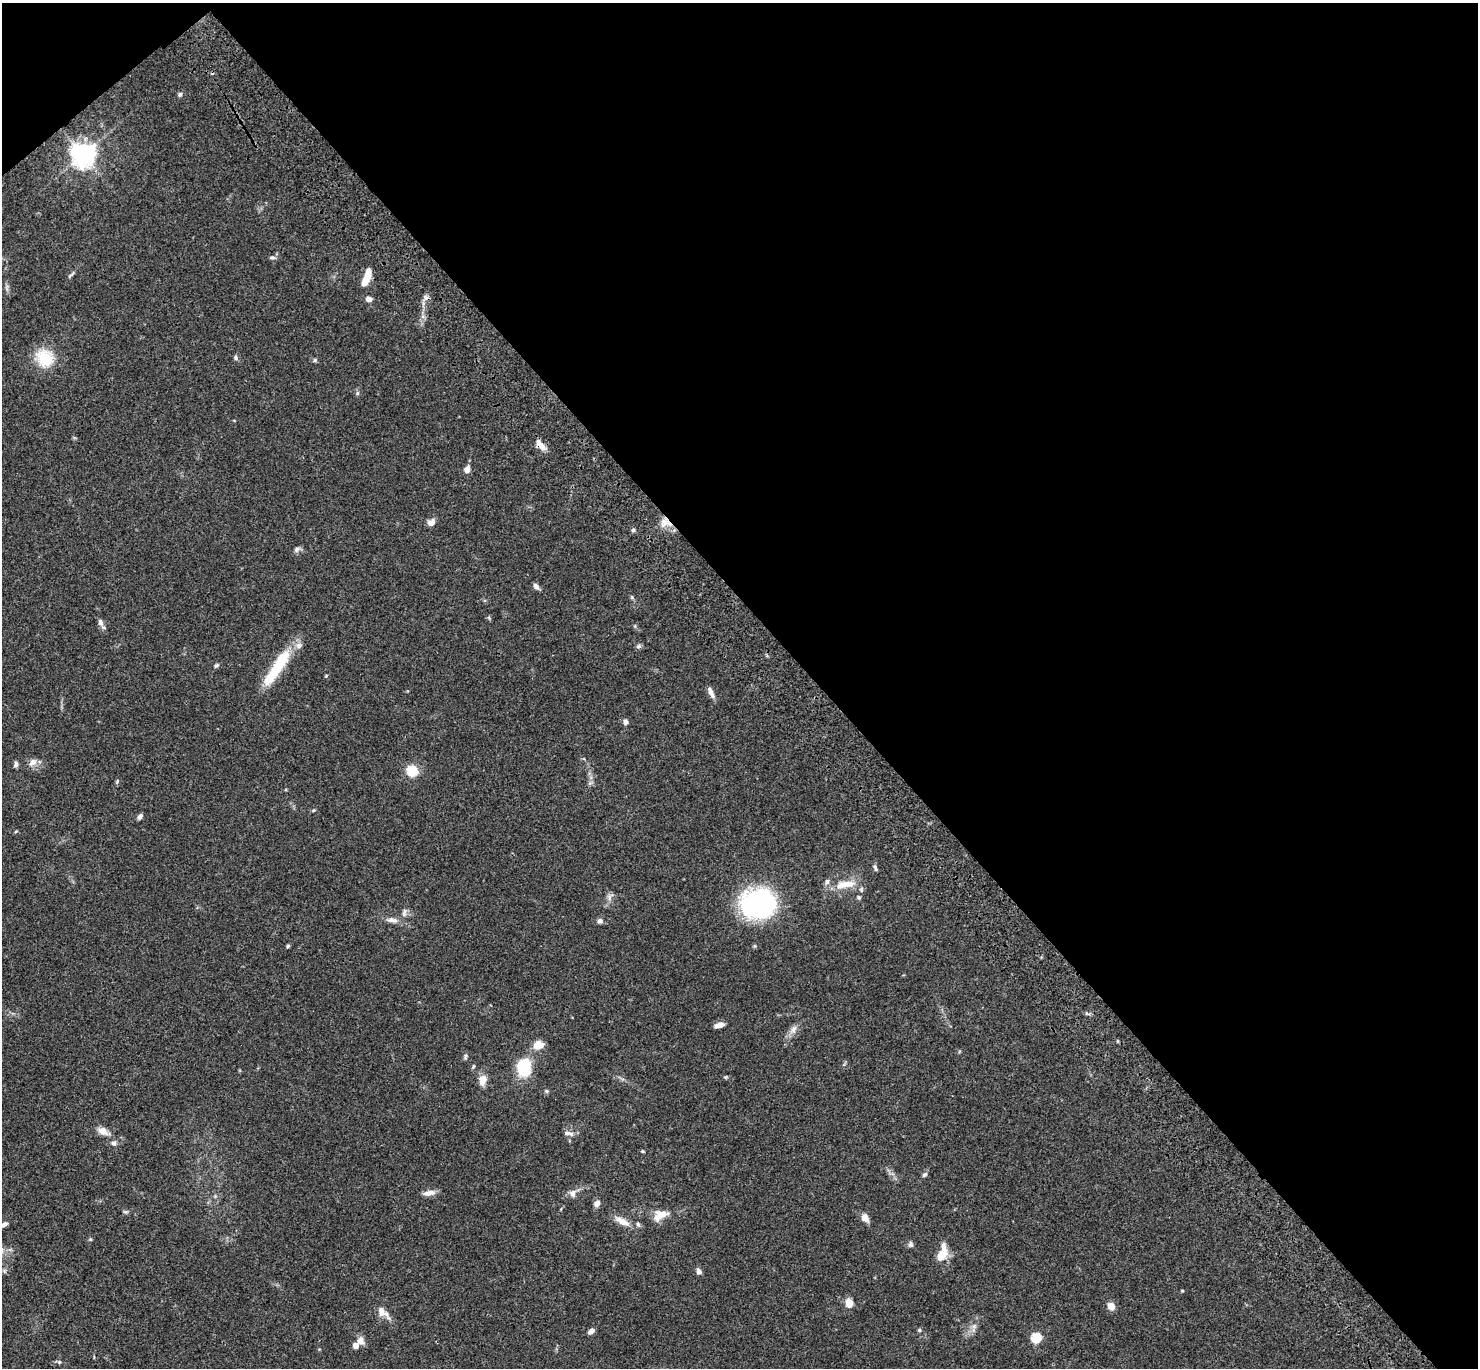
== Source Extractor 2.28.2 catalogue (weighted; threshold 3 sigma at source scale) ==
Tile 3 of 4 x 4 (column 3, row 1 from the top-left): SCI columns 3057-4532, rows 4480-5845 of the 6108 x 6088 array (HDU 1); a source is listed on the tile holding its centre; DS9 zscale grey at full resolution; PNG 1480 x 1370 px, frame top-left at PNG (2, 3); no overlay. Shown black and unused: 46% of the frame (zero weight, under 3 of 4 exposures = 6% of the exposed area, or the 3 px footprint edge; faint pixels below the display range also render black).
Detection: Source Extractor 2.28.2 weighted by HDU 2 'WHT'; one run over the whole footprint, this tile lists its part. Background 0.0604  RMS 0.0053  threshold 0.0237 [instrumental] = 3 sigma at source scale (4.5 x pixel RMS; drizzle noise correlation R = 1.50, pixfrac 1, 0.05/0.05 arcsec/px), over >= 5 px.
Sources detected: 81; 1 inside a brighter object's white glare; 1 cosmic-ray / hot-pixel residue — not listed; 5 inside a brighter listed object's ellipse — not listed separately; the other 74 listed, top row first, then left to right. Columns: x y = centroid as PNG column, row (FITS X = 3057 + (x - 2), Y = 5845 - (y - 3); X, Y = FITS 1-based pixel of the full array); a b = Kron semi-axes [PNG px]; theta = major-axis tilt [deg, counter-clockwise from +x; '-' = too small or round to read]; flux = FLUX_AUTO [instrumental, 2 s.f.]
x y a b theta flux
180 94 6 5 - 1
83 154 8 7 - 460
272 258 8 5 -5 1.2
70 275 12 3 40 0.95
366 278 20 7 71 8.4
425 297 7 4 -71 1.2
369 299 6 5 - 3
45 358 25 23 -51 15
236 358 6 5 - 1.1
315 360 5 5 - 0.78
357 393 6 4 71 0.74
540 445 15 7 -46 4.4
467 469 9 7 72 2.5
431 522 9 7 36 3
665 523 16 10 1 5.5
633 530 5 4 - 0.83
297 549 9 6 30 1.5
536 586 8 5 -51 2
632 597 6 4 -71 0.68
100 622 10 7 -71 2.2
638 646 7 5 44 1.1
279 664 48 12 59 24
216 665 6 4 46 0.85
711 692 13 5 -65 2.9
625 722 6 6 - 2.2
33 762 12 9 34 3
16 764 7 5 79 1.5
412 771 16 15 - 8.2
117 781 7 4 76 0.69
140 816 7 4 60 1.6
875 868 10 4 -76 1.1
845 884 30 10 10 9.9
610 897 12 7 53 2.2
859 898 5 5 - 0.82
757 903 29 23 12 97
404 913 13 5 78 2
392 920 15 7 -10 3.2
600 921 6 6 - 1.9
288 946 4 4 - 0.78
755 946 6 4 -71 0.58
719 1025 9 5 15 3.8
793 1029 12 8 69 2.8
538 1045 7 6 - 9.7
465 1056 9 4 89 0.9
473 1066 6 4 88 0.63
524 1068 19 13 -88 22
725 1077 5 4 - 0.57
482 1080 15 9 82 4.8
103 1131 10 7 -28 5
567 1133 9 6 -2 2.1
113 1143 7 6 - 1.5
643 1151 5 3 - 0.55
924 1175 7 5 43 1.2
429 1193 16 7 8 3.1
572 1193 10 8 -89 2.5
597 1203 8 6 58 2.4
125 1212 6 4 -1 0.81
660 1215 19 11 29 6.5
865 1218 10 7 -55 3.4
622 1221 21 8 -29 5.4
4 1224 7 5 27 1.8
910 1244 8 6 77 1.2
942 1254 17 10 65 8.2
699 1271 7 6 - 1.7
1182 1291 4 3 - 0.53
849 1303 8 7 - 5.4
1111 1306 7 6 - 5
382 1312 20 9 -42 4.7
974 1326 8 5 45 1.5
919 1330 5 4 - 0.78
591 1331 7 5 41 2.4
1036 1338 5 5 - 32
360 1341 10 9 - 3.3
59 1362 5 4 - 0.69
Overlapping masked pixels (flux is a lower limit): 2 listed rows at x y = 540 445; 665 523